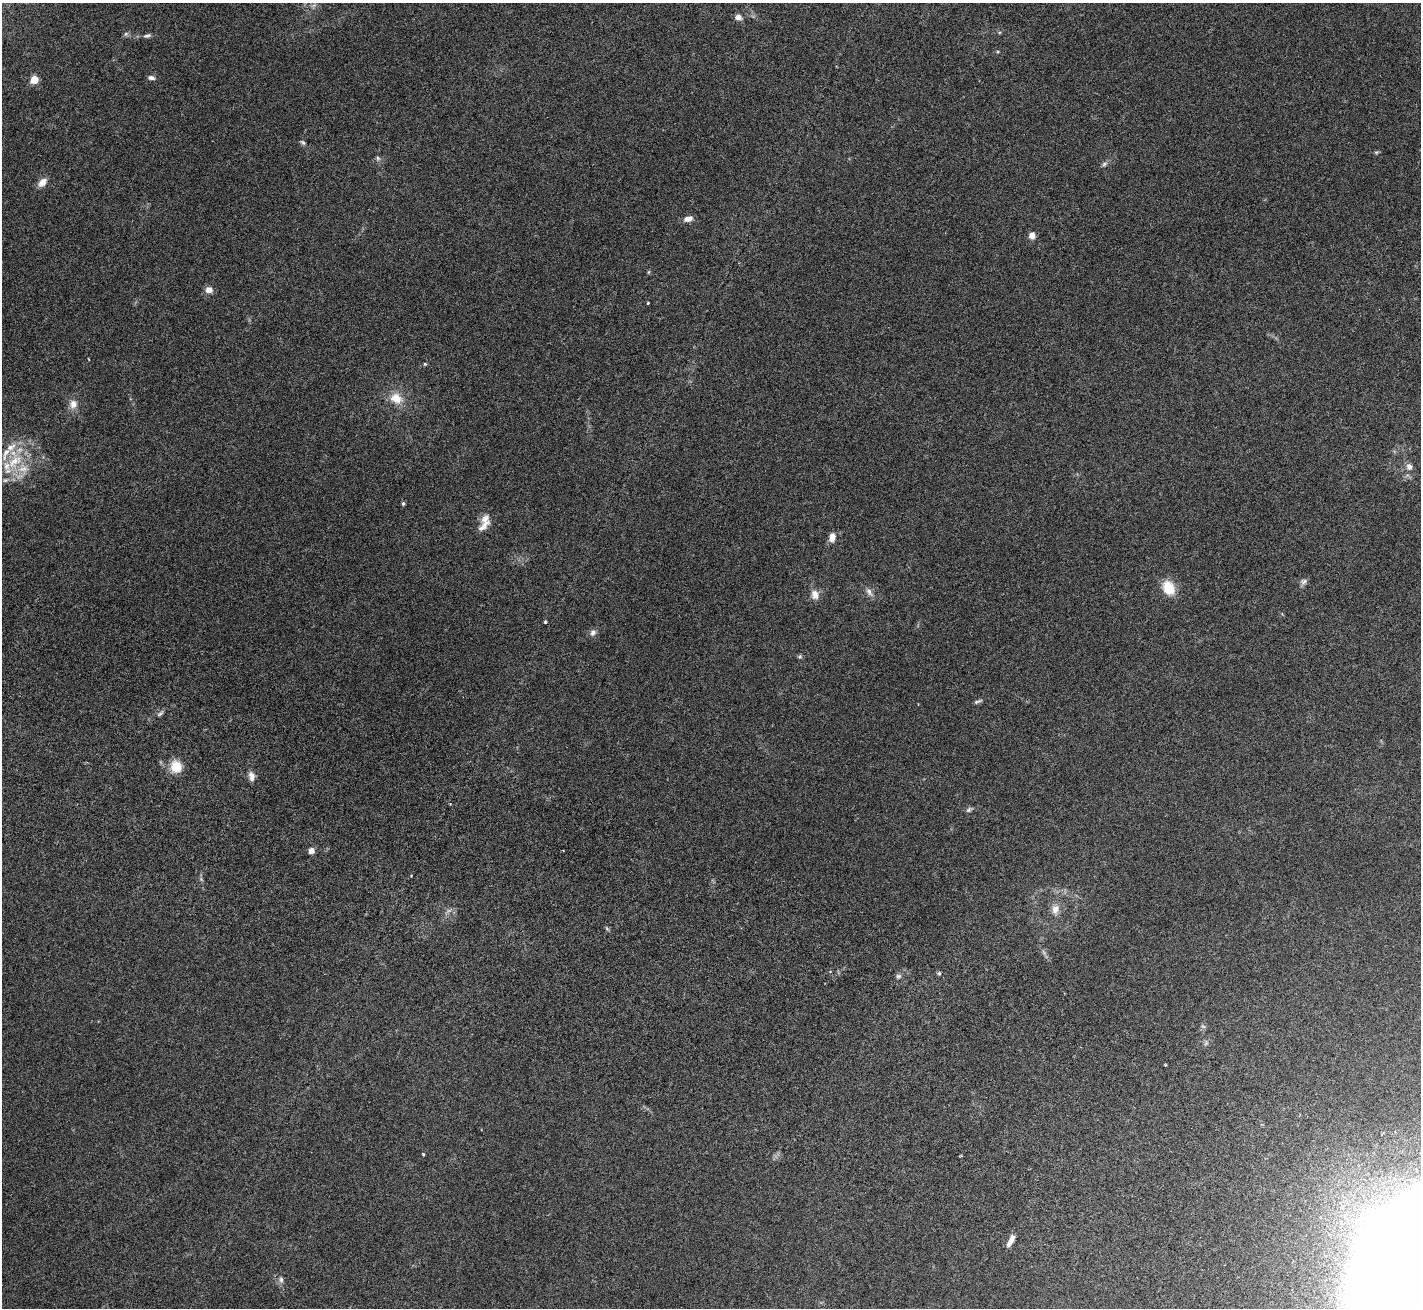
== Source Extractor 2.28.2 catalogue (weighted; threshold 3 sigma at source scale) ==
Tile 6 of 4 x 4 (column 2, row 2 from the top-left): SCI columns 1538-2956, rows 3066-4371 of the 6198 x 6388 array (HDU 1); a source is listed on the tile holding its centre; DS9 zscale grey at full resolution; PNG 1423 x 1310 px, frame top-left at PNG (2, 3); no overlay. Nothing masked; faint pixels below the display range render black.
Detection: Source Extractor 2.28.2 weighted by HDU 2 'WHT'; one run over the whole footprint, this tile lists its part. Background 0.105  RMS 0.004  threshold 0.0163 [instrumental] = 3 sigma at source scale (4.09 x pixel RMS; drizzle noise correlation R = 1.36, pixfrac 0.8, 0.0396/0.0396 arcsec/px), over >= 5 px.
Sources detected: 53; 2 too faint to see at this stretch — not listed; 5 inside a brighter listed object's ellipse — not listed separately; the other 46 listed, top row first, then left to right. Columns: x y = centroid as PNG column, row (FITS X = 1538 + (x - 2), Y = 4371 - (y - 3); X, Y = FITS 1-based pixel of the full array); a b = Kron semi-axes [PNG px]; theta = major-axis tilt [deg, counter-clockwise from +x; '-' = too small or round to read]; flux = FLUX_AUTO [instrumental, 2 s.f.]
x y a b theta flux
738 17 7 6 - 2
126 34 7 5 23 0.71
147 36 10 5 16 0.93
151 78 9 5 -6 1.1
34 80 5 5 - 11
303 142 8 5 -44 0.71
1376 152 6 4 -18 0.45
378 158 7 5 -68 0.76
1104 164 8 5 19 0.84
42 182 11 7 45 3
688 219 11 6 13 2.2
1032 236 7 6 - 2.4
209 290 9 8 - 2.1
648 303 3 3 - 0.42
425 364 5 4 - 0.41
396 398 17 13 -27 5.7
73 404 11 10 - 2.8
15 461 29 16 47 13
1409 467 9 8 - 1.7
403 504 4 4 - 0.62
485 519 15 10 52 2.9
832 537 10 7 83 2.6
1303 581 10 7 13 1.1
1169 588 13 10 -60 9.5
869 592 14 7 -55 1.6
815 594 13 10 -81 2.7
545 622 4 4 - 0.42
593 632 9 8 - 1.4
800 656 6 5 - 0.55
978 701 13 4 18 0.78
160 714 10 5 34 0.89
176 767 10 9 - 8.9
251 776 12 7 -78 2
969 810 8 5 46 0.73
311 850 6 6 - 2.1
1055 909 13 9 76 2.8
607 929 6 4 -20 0.5
939 973 5 5 - 0.52
898 976 8 6 0 0.81
1203 1026 7 4 -36 0.51
1206 1043 8 4 45 0.72
1165 1065 4 3 - 0.3
423 1154 3 3 - 0.45
1010 1241 15 5 63 2.4
281 1280 8 6 -80 1.1
1407 1291 94 39 -51 710
Isophote crosses this tile's border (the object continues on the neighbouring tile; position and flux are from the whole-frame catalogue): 1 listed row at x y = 1407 1291